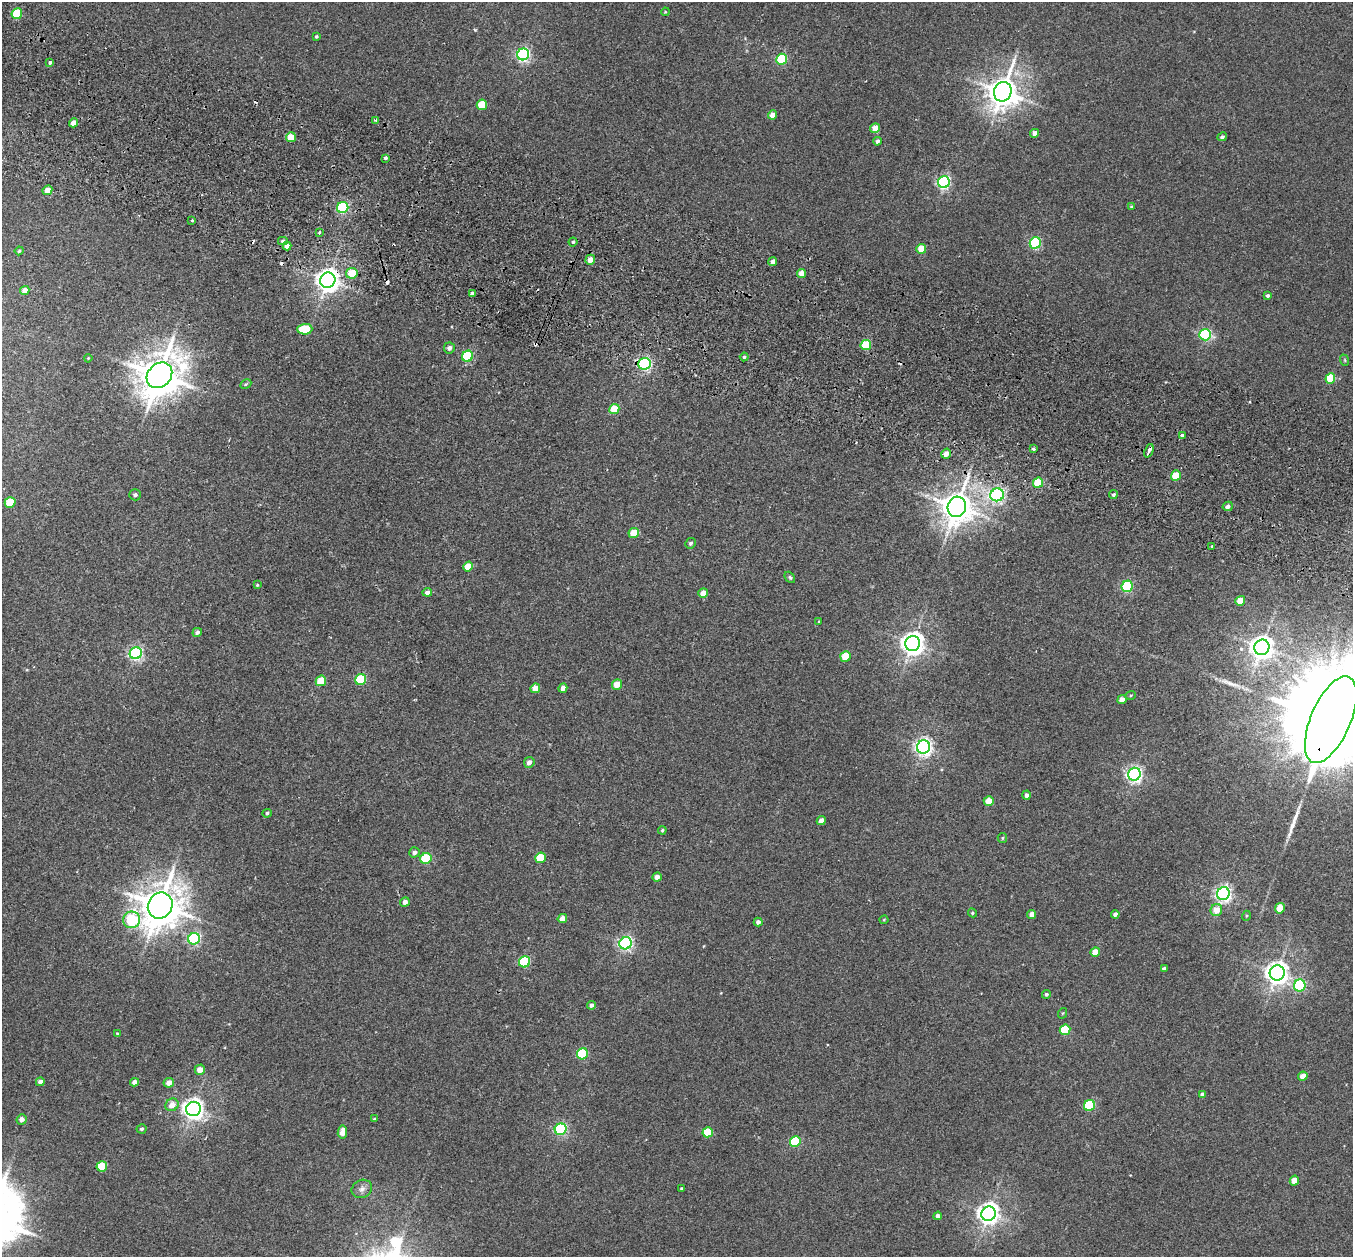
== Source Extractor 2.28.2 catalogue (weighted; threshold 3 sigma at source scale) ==
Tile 11 of 4 x 4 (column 3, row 3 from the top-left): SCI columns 2728-4078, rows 1575-2829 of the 5452 x 5530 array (HDU 1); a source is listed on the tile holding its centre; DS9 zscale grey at full resolution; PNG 1355 x 1259 px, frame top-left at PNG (2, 2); each listed source drawn as its Kron ellipse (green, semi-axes under 4 px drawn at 4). Shown black and unused: <1% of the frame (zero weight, under 2 of 3 exposures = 3% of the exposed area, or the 3 px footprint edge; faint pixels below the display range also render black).
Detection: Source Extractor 2.28.2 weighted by HDU 2 'WHT'; one run over the whole footprint, this tile lists its part. Background 0.0409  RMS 0.007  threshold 0.0316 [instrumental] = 3 sigma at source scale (4.5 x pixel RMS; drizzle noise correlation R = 1.50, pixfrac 1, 0.05/0.05 arcsec/px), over >= 5 px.
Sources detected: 156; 7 cosmic-ray / hot-pixel residue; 2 long thin detections or spike segments (spike, bleed or trail) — neither listed nor drawn; the other 147 listed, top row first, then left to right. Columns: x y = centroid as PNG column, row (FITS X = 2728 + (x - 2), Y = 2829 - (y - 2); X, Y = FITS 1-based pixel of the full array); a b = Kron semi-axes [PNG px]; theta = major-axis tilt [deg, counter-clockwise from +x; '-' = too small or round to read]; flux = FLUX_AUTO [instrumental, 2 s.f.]
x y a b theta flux
665 12 4 3 - 0.59
17 14 5 5 - 37
316 36 3 3 - 1
523 54 6 6 - 140
782 59 5 5 - 46
50 62 4 3 - 2.9
1003 92 10 8 69 1100
482 105 5 5 - 20
772 115 4 4 - 5
376 120 4 3 - 0.76
74 123 5 4 - 5.7
875 128 5 4 - 8.7
1035 133 4 4 - 5.1
291 137 5 5 - 14
1222 137 5 3 - 1.5
877 141 4 4 - 2.1
385 158 3 3 - 2.1
944 182 6 5 - 130
47 190 5 4 - 5.9
1131 206 4 4 - 0.61
343 208 6 5 - 84
192 220 3 3 - 2.2
319 232 4 3 - 0.89
283 241 5 4 - 1.2
573 242 4 4 - 1
1035 243 6 5 - 71
287 246 4 4 - 4.9
921 249 5 4 - 14
19 251 4 4 - 0.89
590 260 5 4 - 5.1
773 261 4 4 - 4
352 273 5 5 - 17
802 273 4 4 - 8.2
328 280 8 7 - 560
25 290 5 4 - 4.5
472 293 3 3 - 8.9
1267 295 3 3 - 1.4
305 329 7 5 1 27
1205 335 6 5 - 92
866 345 5 5 - 31
449 348 5 5 - 2.4
467 356 6 5 - 55
744 357 4 4 - 1
88 358 4 3 - 0.62
1344 360 6 3 -70 0.84
645 364 6 6 - 140
159 375 14 11 45 2100
1330 378 5 5 - 25
246 384 6 4 27 0.82
614 409 5 5 - 18
1182 435 4 4 - 1.8
1033 449 3 3 - 1.3
1149 451 7 3 67 12
946 454 5 4 - 5.1
1176 475 5 4 - 18
1038 483 5 5 - 23
135 495 6 5 - 1.7
997 495 7 6 - 180
1113 495 4 4 - 1.3
10 502 5 5 - 21
1228 506 5 4 - 2.6
957 507 10 9 - 1200
634 533 5 5 - 14
690 543 5 5 - 1.5
1212 546 3 2 - 1.5
468 567 5 4 - 12
790 577 6 4 -50 1.1
257 585 3 3 - 0.75
1127 586 6 5 - 73
427 592 5 4 - 2.4
703 593 5 4 - 7
1240 601 5 4 - 13
819 621 3 3 - 0.56
197 632 5 4 - 1.8
913 643 7 7 - 540
1262 647 8 7 - 570
136 653 6 6 - 150
845 656 5 5 - 23
361 680 6 5 - 37
321 681 5 5 - 19
617 685 5 5 - 8.4
535 688 5 4 - 7.2
563 688 5 4 - 3.7
1131 695 5 3 - 0.8
1122 700 5 4 - 6.1
1331 720 46 20 67 35000
924 747 7 6 - 270
529 762 5 5 - 3.4
1134 774 6 6 - 220
1026 795 4 4 - 2.4
989 801 5 5 - 9.4
267 813 4 4 - 1.1
821 820 5 4 - 4.7
662 830 4 3 - 0.83
1002 838 5 4 - 0.85
414 852 5 5 - 2.4
426 858 6 5 - 41
540 858 5 5 - 23
657 877 4 4 - 4.3
1223 894 6 6 - 230
405 902 5 4 - 3.3
160 905 13 12 - 2000
1280 908 5 4 - 13
1216 910 6 5 - 8.5
972 913 5 4 - 0.8
1032 914 4 4 - 5.4
1115 914 4 4 - 2.3
1246 916 5 3 - 0.76
562 918 5 4 - 5.9
131 920 8 8 - 66
884 920 4 4 - 0.64
758 922 4 4 - 2.3
194 939 6 5 - 110
626 943 6 6 - 160
1095 952 5 4 - 8.6
525 962 6 5 - 59
1164 969 4 3 - 2
1277 973 7 7 - 530
1300 986 6 6 - 61
1046 994 4 4 - 1.2
591 1005 4 4 - 2.1
1063 1013 5 3 - 0.61
1065 1030 5 5 - 28
117 1033 4 3 - 0.73
583 1054 6 5 - 55
200 1070 5 5 - 6.5
1303 1076 5 4 - 8.9
40 1082 4 4 - 3.7
134 1082 4 4 - 3.1
169 1083 5 4 - 5.4
1202 1094 4 4 - 1.6
172 1105 7 6 - 6.2
1089 1105 6 5 - 57
193 1109 7 7 - 410
22 1119 5 5 - 3.6
374 1119 4 4 - 0.65
142 1129 5 4 - 1.3
561 1129 6 5 - 110
342 1132 6 4 82 6
708 1132 5 5 - 25
795 1141 5 5 - 43
102 1166 5 5 - 25
1294 1181 5 4 - 8.7
682 1188 3 3 - 0.84
362 1189 10 9 - 3.5
988 1214 7 7 - 440
938 1216 4 4 - 2.9
Overlapping masked pixels (flux is a lower limit): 5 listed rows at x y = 328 280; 645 364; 1149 451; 957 507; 1331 720
Isophote crosses this tile's border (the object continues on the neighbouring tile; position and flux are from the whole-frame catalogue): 1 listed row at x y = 1331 720